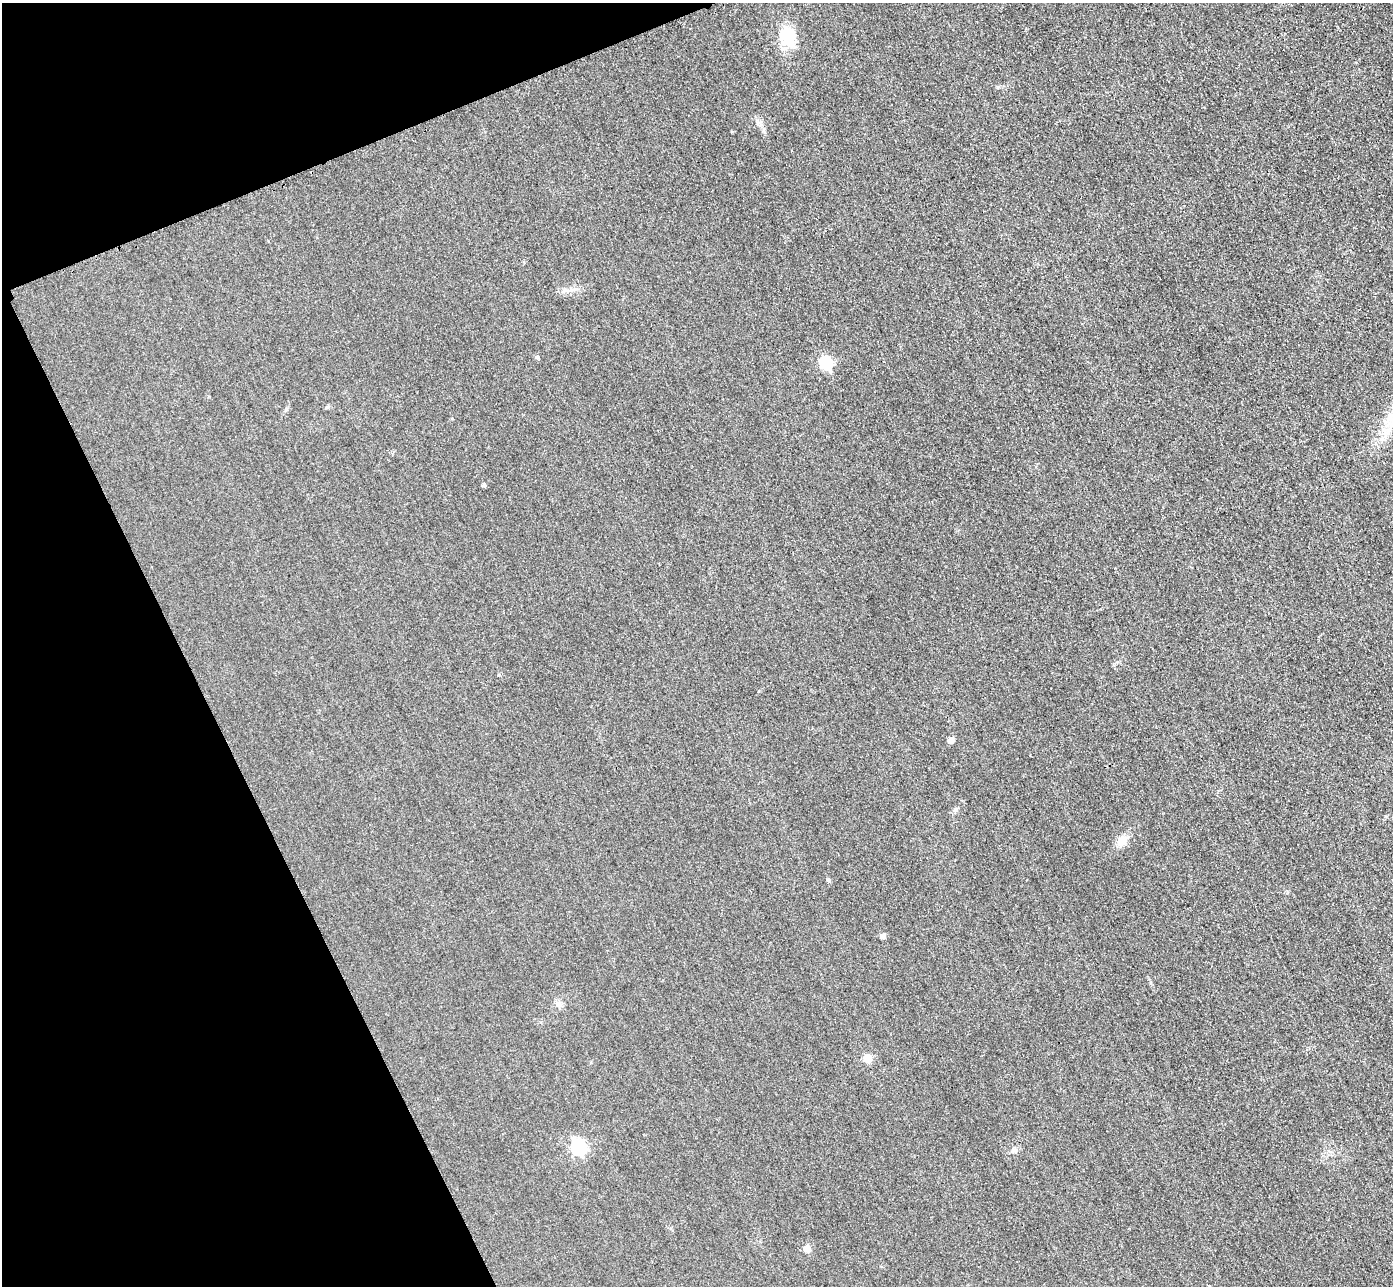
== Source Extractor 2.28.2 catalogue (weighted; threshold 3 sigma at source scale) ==
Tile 5 of 4 x 4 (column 1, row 2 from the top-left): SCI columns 31-1421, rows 2873-4156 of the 5625 x 5613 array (HDU 1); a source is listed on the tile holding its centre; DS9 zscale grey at full resolution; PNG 1395 x 1288 px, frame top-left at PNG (2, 3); no overlay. Shown black and unused: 20% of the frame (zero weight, under 3 of 4 exposures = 3% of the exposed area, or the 3 px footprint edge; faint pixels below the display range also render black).
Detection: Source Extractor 2.28.2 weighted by HDU 2 'WHT'; one run over the whole footprint, this tile lists its part. Background 0.0651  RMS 0.019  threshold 0.0834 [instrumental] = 3 sigma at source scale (4.5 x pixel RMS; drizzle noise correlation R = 1.50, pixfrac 1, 0.05/0.05 arcsec/px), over >= 5 px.
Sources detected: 15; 1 inside a brighter object's white glare — not listed; the other 14 listed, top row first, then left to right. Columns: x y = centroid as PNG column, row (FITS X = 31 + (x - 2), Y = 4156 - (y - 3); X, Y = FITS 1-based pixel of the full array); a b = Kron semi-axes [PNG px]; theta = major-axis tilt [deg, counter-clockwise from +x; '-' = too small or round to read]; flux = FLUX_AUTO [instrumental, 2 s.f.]
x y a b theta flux
789 37 30 17 86 48
537 357 5 4 - 3.2
826 363 6 6 - 200
484 485 4 4 - 4
951 740 5 5 - 11
955 810 5 5 - 3.3
1122 841 13 12 - 17
828 880 6 4 -44 2.3
883 936 5 4 - 10
558 1004 9 5 -19 5.5
867 1058 5 5 - 50
578 1147 7 6 - 350
1014 1151 9 4 19 4
807 1249 5 5 - 21
Unlisted compact peaks at least as high as the median listed source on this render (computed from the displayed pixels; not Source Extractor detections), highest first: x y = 499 675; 732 132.